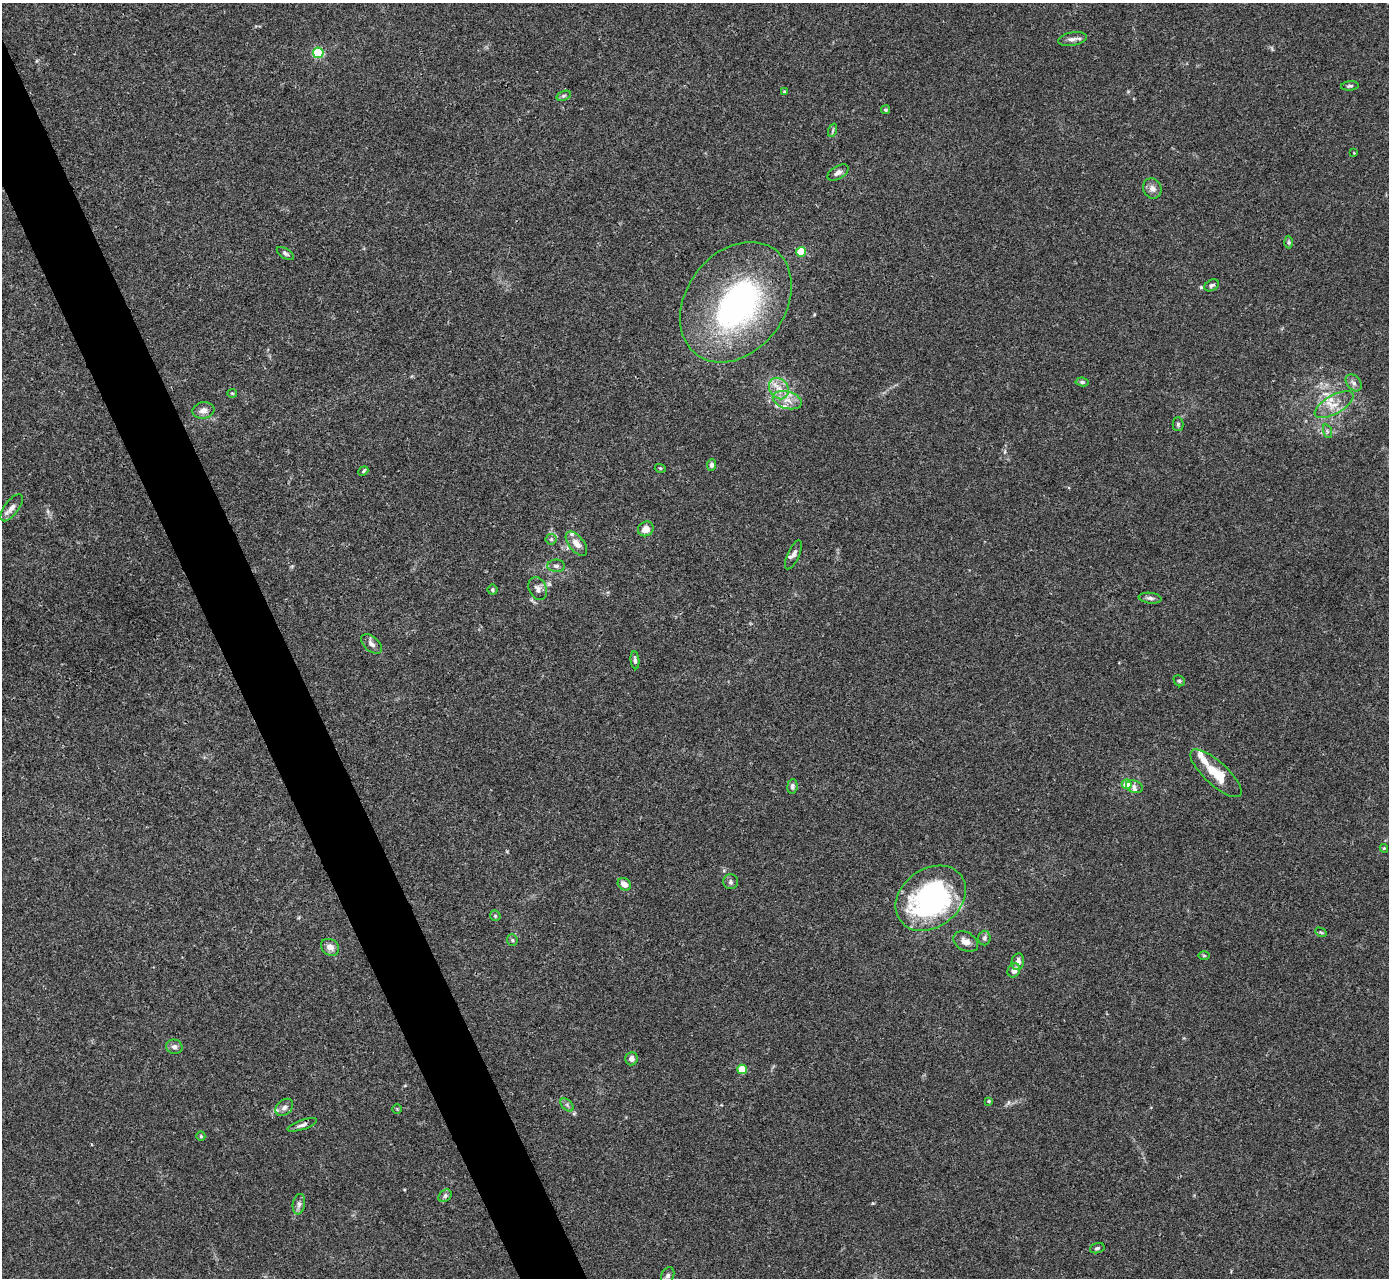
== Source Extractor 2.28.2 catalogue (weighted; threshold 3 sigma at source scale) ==
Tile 11 of 4 x 4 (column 3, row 3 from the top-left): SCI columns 2778-4164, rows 1560-2835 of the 5553 x 5542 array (HDU 1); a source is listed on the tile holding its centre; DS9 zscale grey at full resolution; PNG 1391 x 1280 px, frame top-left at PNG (2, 3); each listed source drawn as its Kron ellipse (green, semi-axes under 4 px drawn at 4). Shown black and unused: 4% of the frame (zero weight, under 3 of 4 exposures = <1% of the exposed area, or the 3 px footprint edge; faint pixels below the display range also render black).
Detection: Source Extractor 2.28.2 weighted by HDU 2 'WHT'; one run over the whole footprint, this tile lists its part. Background 0.0392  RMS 0.0028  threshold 0.0126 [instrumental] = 3 sigma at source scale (4.5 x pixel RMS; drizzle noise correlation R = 1.50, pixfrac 1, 0.05/0.05 arcsec/px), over >= 5 px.
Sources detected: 77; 1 inside a brighter object's white glare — neither listed nor drawn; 7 inside a brighter listed object's ellipse — not listed separately; the other 69 listed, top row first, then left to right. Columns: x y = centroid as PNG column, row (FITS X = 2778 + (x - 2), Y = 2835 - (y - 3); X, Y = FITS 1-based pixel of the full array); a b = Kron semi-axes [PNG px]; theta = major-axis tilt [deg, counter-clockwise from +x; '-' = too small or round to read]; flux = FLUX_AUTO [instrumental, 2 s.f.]
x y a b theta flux
1072 39 15 6 10 1.3
318 53 5 5 - 25
1350 86 9 4 6 0.56
784 92 3 3 - 0.38
564 96 7 4 19 0.5
885 110 4 4 - 0.42
833 130 7 4 71 0.45
1354 153 3 3 - 0.2
838 173 11 6 31 1.2
1152 188 10 9 - 1.5
1289 242 6 4 89 0.44
801 252 5 5 - 9.9
285 253 10 5 -33 0.64
1212 285 8 5 28 0.64
736 302 65 49 53 74
1082 382 6 4 -6 0.59
1354 383 9 6 -50 1.1
779 388 11 9 -57 2.8
232 393 5 4 - 0.32
787 400 15 8 -16 2.9
1334 405 22 9 30 3.8
203 410 11 8 9 1.7
1178 424 7 5 -89 0.53
1327 431 7 4 -72 0.55
711 465 6 4 86 0.8
660 468 5 3 - 0.28
363 471 5 3 - 0.36
12 508 16 7 53 1.8
646 529 8 7 - 2.8
551 539 5 5 - 0.45
576 544 14 7 -51 2.3
793 555 16 6 65 1.3
556 566 9 6 -2 0.82
538 589 12 8 -65 1.4
492 590 5 5 - 0.45
1150 598 11 5 -7 0.93
371 644 12 7 -41 1.4
635 660 9 4 -83 0.69
1179 681 6 5 - 0.43
1216 773 33 11 -42 7.1
1127 784 5 5 - 4.9
792 786 7 5 84 0.77
1134 787 8 6 -20 0.95
1384 848 4 4 - 0.3
730 882 7 7 - 0.78
624 884 7 5 -38 2.3
931 898 38 29 36 59
495 916 6 5 - 0.37
1321 932 6 4 -29 0.38
984 938 7 6 - 0.68
512 940 6 5 - 0.48
966 942 13 9 -30 2.2
330 947 9 7 -34 1.9
1204 956 6 4 -1 0.34
1018 962 8 6 79 1.7
1014 970 7 6 - 1.6
174 1047 8 7 - 1
631 1059 6 6 - 1.3
742 1069 5 4 - 9.1
989 1101 4 3 - 0.43
567 1105 8 4 -46 0.67
284 1107 10 7 43 1.1
397 1109 4 4 - 0.27
302 1125 15 5 19 1.1
201 1136 4 4 - 0.38
445 1196 7 5 39 0.68
299 1204 10 6 81 1
1097 1248 7 5 16 0.53
668 1276 8 6 64 1